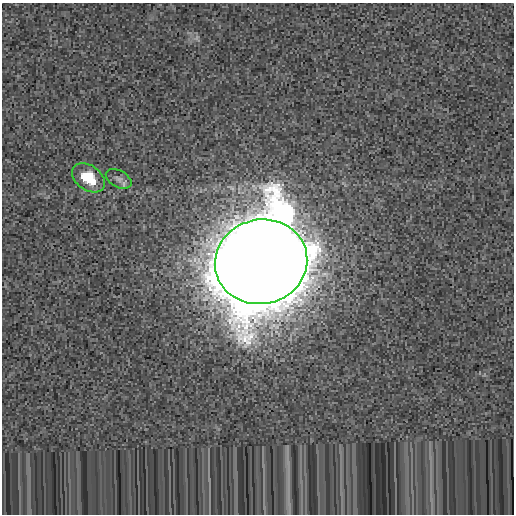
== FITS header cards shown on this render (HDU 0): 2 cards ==
NAXIS1  =                  512
NAXIS2  =                  512

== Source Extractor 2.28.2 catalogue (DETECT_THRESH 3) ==
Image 512 x 512 px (HDU 0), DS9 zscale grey, 1 PNG px = 1 image px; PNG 516 x 516 px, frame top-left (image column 1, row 512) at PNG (2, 3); each listed source drawn as its Kron ellipse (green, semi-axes under 4 px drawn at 4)
Background 4.22e-04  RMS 0.0037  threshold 0.0111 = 3 sigma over >= 5 px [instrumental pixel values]
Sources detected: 3; all 3 listed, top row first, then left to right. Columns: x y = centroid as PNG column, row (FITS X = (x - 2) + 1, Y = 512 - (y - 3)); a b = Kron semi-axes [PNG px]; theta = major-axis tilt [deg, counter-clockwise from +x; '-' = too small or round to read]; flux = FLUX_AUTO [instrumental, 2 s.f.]
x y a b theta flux
88 178 18 12 -36 8.3
119 179 14 8 -29 1.2
261 262 46 42 13 7500